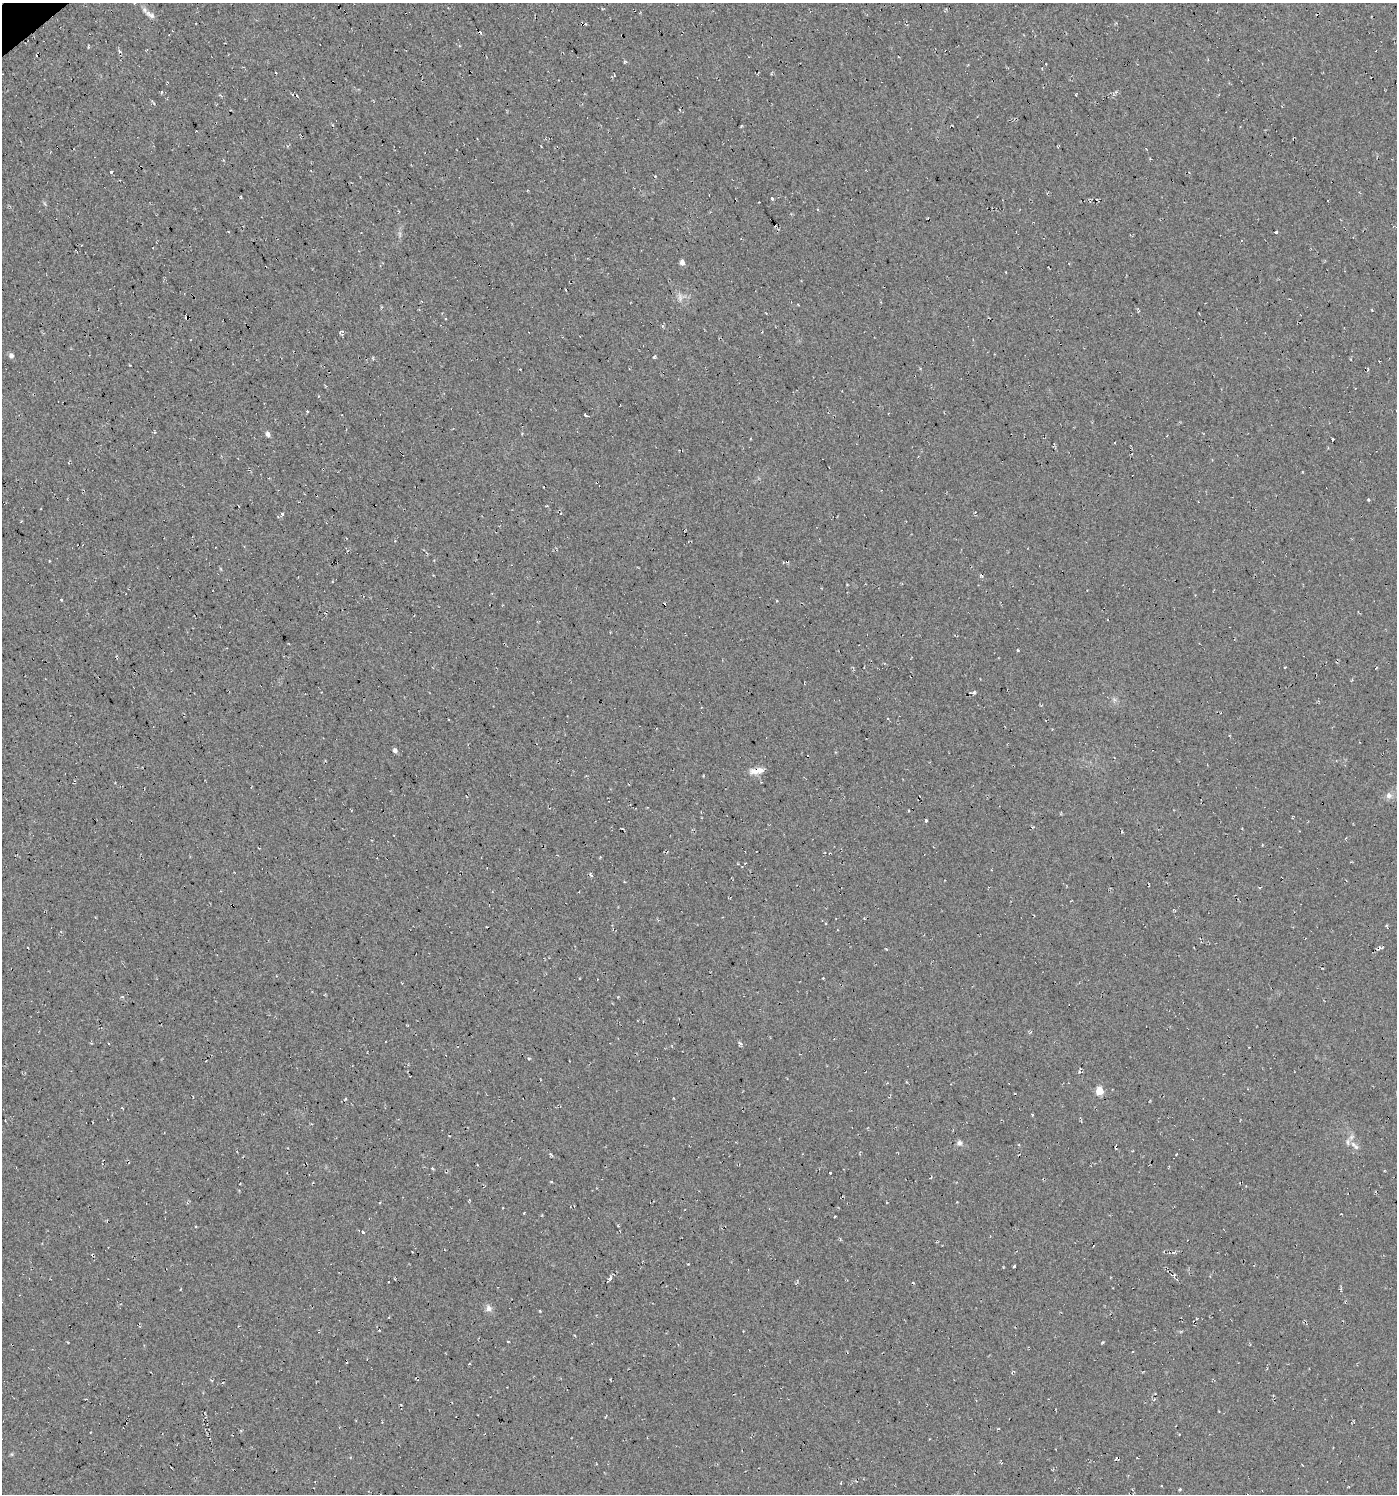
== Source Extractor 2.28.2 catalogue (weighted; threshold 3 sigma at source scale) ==
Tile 11 of 4 x 4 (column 3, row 3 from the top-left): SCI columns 2922-4316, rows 1493-2984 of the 5906 x 5968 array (HDU 1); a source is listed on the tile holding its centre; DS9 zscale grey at full resolution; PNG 1399 x 1496 px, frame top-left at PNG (2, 3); no overlay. Shown black and unused: <1% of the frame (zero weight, under 2 of 3 exposures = <1% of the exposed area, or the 3 px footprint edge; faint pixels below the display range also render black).
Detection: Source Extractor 2.28.2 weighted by HDU 2 'WHT'; one run over the whole footprint, this tile lists its part. Background 0.03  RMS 0.013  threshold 0.0577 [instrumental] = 3 sigma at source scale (4.5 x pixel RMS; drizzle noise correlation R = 1.50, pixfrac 1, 0.0396/0.0396 arcsec/px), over >= 5 px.
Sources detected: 50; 11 cosmic-ray / hot-pixel residue — not listed; the other 39 listed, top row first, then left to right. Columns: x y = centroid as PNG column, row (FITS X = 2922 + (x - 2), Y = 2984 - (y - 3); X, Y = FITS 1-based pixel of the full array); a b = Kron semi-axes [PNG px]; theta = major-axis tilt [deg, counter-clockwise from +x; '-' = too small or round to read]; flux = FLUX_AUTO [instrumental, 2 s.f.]
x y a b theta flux
150 15 16 6 -28 5.6
582 24 3 3 - 13
119 51 5 3 - 1.9
614 75 4 4 - 1.3
1076 95 3 2 - 1.2
111 171 3 3 - 11
772 199 3 3 - 8.3
1276 232 3 3 - 16
81 245 2 2 - 1
682 262 5 4 - 6.4
680 298 13 3 -89 3.2
11 356 5 5 - 4.7
654 357 3 3 - 5.6
586 415 3 3 - 7.8
268 434 6 5 - 4.1
1333 439 3 2 - 4.6
282 515 7 3 72 2.1
434 560 3 3 - 0.82
787 561 3 3 - 4.7
981 575 4 3 - 1.7
61 600 3 2 - 2.5
1352 680 3 3 - 1.1
974 692 4 3 - 1.8
395 750 5 4 - 4.4
756 771 18 7 8 11
1389 795 9 8 - 5.6
908 811 3 2 - 1.1
925 820 4 3 - 9.4
1099 1091 5 5 - 33
959 1143 7 7 - 3.7
1354 1145 18 6 -41 7
830 1173 3 3 - 12
551 1182 4 3 - 0.99
363 1232 3 3 - 12
1014 1266 3 3 - 20
610 1279 8 3 45 2.2
489 1308 9 8 - 5.7
1116 1458 4 2 - 1.1
1302 1465 3 2 - 1.1
Overlapping masked pixels (flux is a lower limit): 3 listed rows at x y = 582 24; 787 561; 756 771